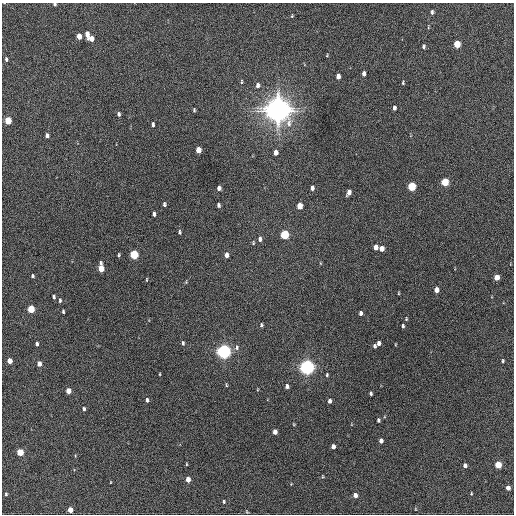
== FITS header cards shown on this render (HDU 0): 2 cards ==
NAXIS1  =                  512 / Axis length
NAXIS2  =                  512 / Axis length

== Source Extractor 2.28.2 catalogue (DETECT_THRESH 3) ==
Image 512 x 512 px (HDU 0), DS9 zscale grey, 1 PNG px = 1 image px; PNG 516 x 516 px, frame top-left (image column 1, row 512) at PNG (2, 3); no overlay
Background 218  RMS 14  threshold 43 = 3 sigma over >= 5 px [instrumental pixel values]
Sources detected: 96; all 96 listed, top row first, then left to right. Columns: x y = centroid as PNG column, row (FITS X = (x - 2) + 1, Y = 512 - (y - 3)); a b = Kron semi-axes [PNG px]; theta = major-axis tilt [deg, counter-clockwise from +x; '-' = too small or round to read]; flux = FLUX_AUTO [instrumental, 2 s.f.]
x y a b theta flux
54 4 3 3 - 1.5e+03
432 12 5 4 - 1.9e+03
292 16 5 3 - 9.0e+02
87 34 7 4 -83 7.0e+03
79 36 5 4 - 9.9e+03
92 39 5 5 - 5.5e+03
457 44 5 4 - 2.8e+04
423 46 5 4 - 1.7e+03
327 55 3 3 - 7.9e+02
6 59 5 3 - 1.5e+03
364 73 5 4 - 2.8e+03
338 76 5 4 - 4.5e+03
241 82 7 3 89 1.1e+03
403 83 5 4 - 1.0e+03
257 85 7 5 87 3.2e+03
394 108 5 3 - 2.7e+03
194 110 4 2 - 1.1e+03
278 110 8 8 - 1.6e+06
119 114 5 4 - 1.9e+03
8 121 5 4 - 2.9e+04
153 124 5 3 - 2.1e+03
47 136 5 4 - 3.2e+03
198 150 5 4 - 1.1e+04
276 152 5 4 - 5.7e+03
445 182 5 4 - 4.0e+04
412 186 5 4 - 5.6e+04
219 188 5 4 - 3.8e+03
312 188 5 4 - 3.4e+03
349 193 6 4 71 4.5e+03
164 204 5 3 - 1.9e+03
218 205 4 3 - 2.0e+03
299 206 5 4 - 1.4e+04
154 214 5 3 - 2.8e+03
179 232 5 3 - 1.3e+03
285 235 5 5 - 6.2e+04
260 239 7 5 88 2.9e+03
253 243 5 4 - 1.1e+03
376 247 5 4 - 6.2e+03
382 249 5 4 - 6.5e+03
119 255 4 3 - 1.1e+03
134 255 5 4 - 6.2e+04
226 255 5 4 - 4.5e+03
320 263 5 3 - 8.0e+02
101 268 7 4 -87 1.9e+04
32 276 3 3 - 1.6e+03
497 277 5 4 - 1.2e+04
146 280 5 2 - 8.0e+02
436 290 5 4 - 7.8e+03
398 293 4 3 - 8.5e+02
54 297 4 3 - 1.6e+03
60 301 5 3 - 1.4e+03
31 309 5 4 - 3.3e+04
63 311 4 3 - 1.4e+03
360 313 4 3 - 2.4e+03
406 319 4 3 - 8.9e+02
261 325 4 3 - 1.5e+03
403 326 4 3 - 1.5e+03
183 343 5 3 - 1.6e+03
379 343 5 4 - 3.9e+03
37 344 4 3 - 2.3e+03
374 346 4 3 - 1.6e+03
237 347 7 6 - 2.6e+03
224 352 5 5 - 4.7e+05
10 361 5 4 - 1.1e+04
503 361 4 3 - 1.1e+03
39 364 5 4 - 6.1e+03
307 367 6 5 - 5.4e+05
160 374 3 2 - 7.4e+02
327 375 5 3 - 1.3e+03
226 385 6 2 -77 8.4e+02
287 386 4 4 - 2.9e+03
68 391 5 4 - 1.2e+04
371 393 4 3 - 1.7e+03
147 400 5 4 - 2.1e+03
329 401 4 3 - 3.0e+03
84 409 5 4 - 1.7e+03
378 420 4 3 - 1.8e+03
275 432 5 4 - 6.6e+03
381 441 4 4 - 4.5e+03
333 446 4 4 - 5.5e+03
20 452 5 4 - 2.5e+04
75 456 4 2 - 7.0e+02
186 464 4 2 - 7.1e+02
465 465 4 4 - 4.4e+03
498 465 5 4 - 3.1e+04
322 476 5 3 - 8.2e+02
188 479 5 4 - 1.0e+04
111 482 3 2 - 5.3e+02
508 488 4 4 - 7.3e+03
6 494 3 3 - 1.2e+03
471 494 4 3 - 8.0e+02
355 495 4 4 - 5.7e+03
224 501 4 4 - 1.2e+03
415 509 5 3 - 7.6e+02
70 510 4 4 - 1.2e+04
247 512 5 3 - 8.1e+02
At the frame edge (FLAGS 8, measured only in part): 1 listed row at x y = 54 4